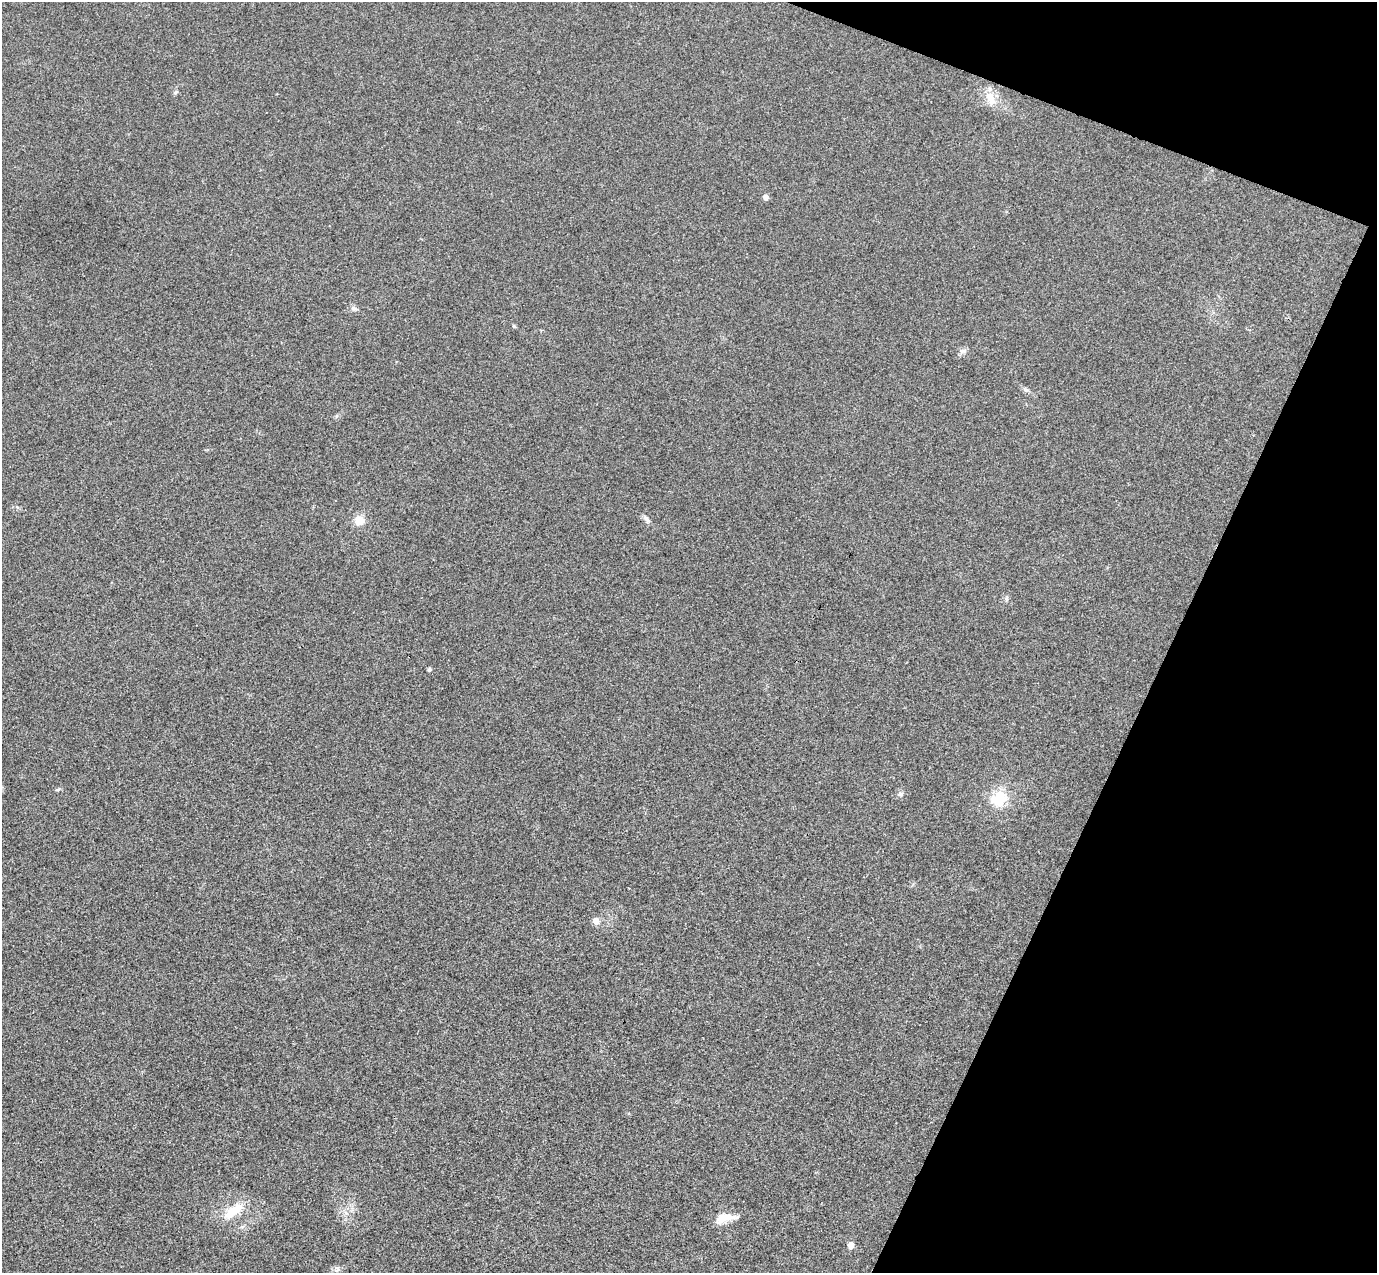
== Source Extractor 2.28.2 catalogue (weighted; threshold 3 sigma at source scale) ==
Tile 8 of 4 x 4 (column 4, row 2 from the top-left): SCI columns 4156-5530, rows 2866-4136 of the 5557 x 5599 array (HDU 1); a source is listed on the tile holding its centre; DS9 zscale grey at full resolution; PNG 1379 x 1275 px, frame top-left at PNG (2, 2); no overlay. Shown black and unused: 19% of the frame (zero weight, under 3 of 4 exposures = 6% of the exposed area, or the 3 px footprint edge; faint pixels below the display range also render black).
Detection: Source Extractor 2.28.2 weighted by HDU 2 'WHT'; one run over the whole footprint, this tile lists its part. Background 0.0192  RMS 0.0061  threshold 0.0275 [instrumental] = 3 sigma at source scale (4.5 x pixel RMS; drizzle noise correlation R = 1.50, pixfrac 1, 0.05/0.05 arcsec/px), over >= 5 px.
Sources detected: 14; all 14 listed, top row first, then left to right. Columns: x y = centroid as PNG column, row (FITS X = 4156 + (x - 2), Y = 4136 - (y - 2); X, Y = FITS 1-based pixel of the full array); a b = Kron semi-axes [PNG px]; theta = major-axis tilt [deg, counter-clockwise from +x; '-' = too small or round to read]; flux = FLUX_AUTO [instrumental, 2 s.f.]
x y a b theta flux
175 92 8 3 45 0.76
990 98 20 11 -68 8.1
766 197 5 5 - 2.4
354 308 9 5 -29 1.6
1026 390 7 4 -18 1.2
647 519 11 6 -52 2.3
359 520 12 11 - 6.6
429 670 4 4 - 1.2
900 794 7 6 - 1.4
999 798 25 20 21 17
596 921 9 8 - 3.3
233 1211 33 12 33 13
724 1217 22 10 11 9.9
851 1245 6 5 - 5.2
Unlisted compact peaks at least as high as the median listed source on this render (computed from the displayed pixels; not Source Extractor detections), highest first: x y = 963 351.